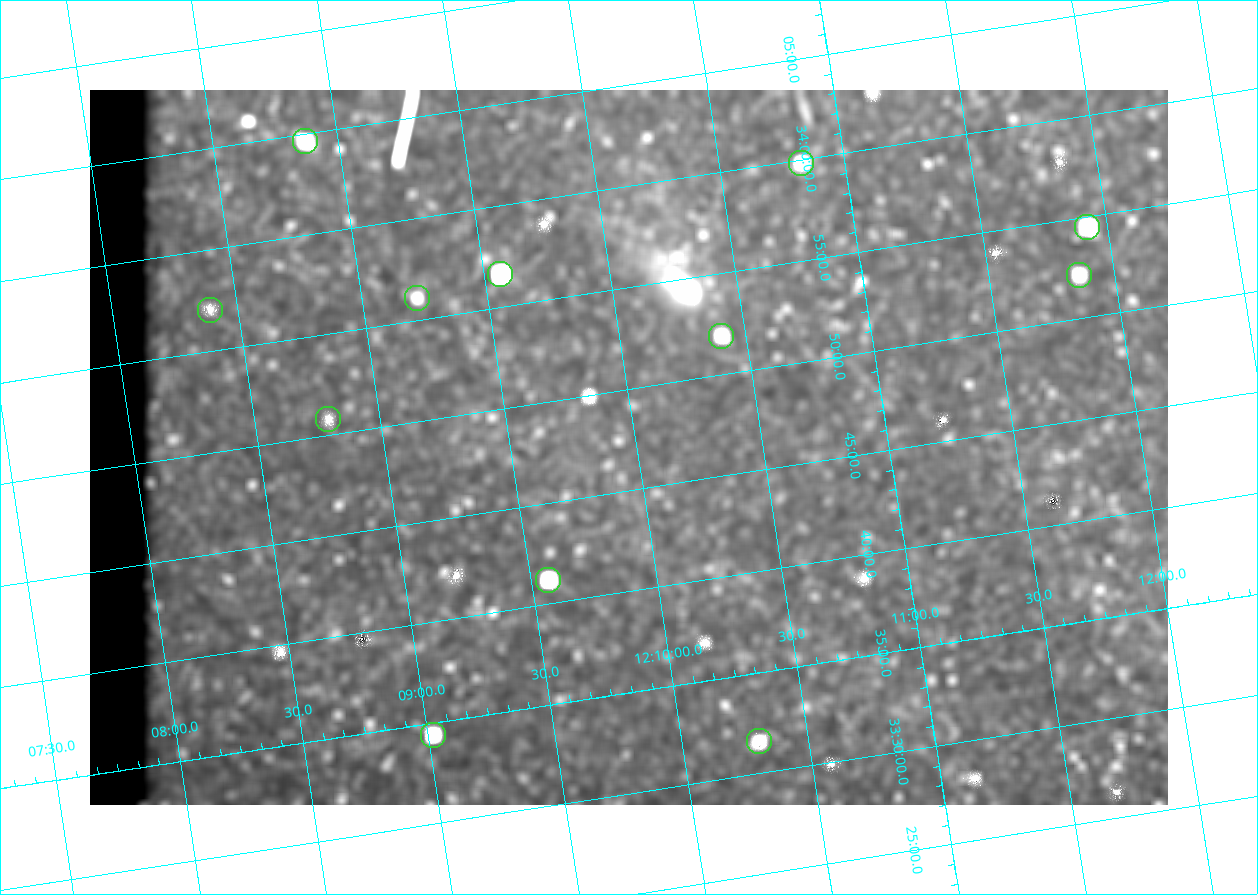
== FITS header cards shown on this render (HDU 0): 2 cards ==
NAXIS1  =                 1078
NAXIS2  =                  715

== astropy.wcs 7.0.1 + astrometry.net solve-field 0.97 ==
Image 1078 x 715 px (HDU 0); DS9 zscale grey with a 90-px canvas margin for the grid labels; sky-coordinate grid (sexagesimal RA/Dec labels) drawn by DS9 from the SOLVED WCS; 12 Tycho-2 reference stars matched to detected sources circled (green)
Header WCS: none
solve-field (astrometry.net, Tycho-2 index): SOLVED blind (the file carries no WCS)
Solved WCS: RA---TAN-SIP/DEC--TAN-SIP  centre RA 12:09:58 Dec +33:47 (182.49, +33.79 deg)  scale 3 arcsec/px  FOV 53.9' x 35.7'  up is +9 deg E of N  parity flipped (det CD > 0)
(file carries no celestial WCS; the grid is the blind solution)
Tycho-2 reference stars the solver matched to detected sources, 12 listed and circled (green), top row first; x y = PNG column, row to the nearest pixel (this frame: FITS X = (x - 90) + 1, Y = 715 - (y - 90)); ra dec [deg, ICRS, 3 dp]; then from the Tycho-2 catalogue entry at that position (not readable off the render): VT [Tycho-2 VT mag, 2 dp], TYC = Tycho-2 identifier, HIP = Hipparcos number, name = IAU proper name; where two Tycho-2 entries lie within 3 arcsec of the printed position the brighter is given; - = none
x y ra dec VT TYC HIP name
305 141 182.217 +34.078 10.97 2529-1713-1 - -
801 163 182.707 +33.997 11.63 2529-1841-1 - -
1087 227 182.981 +33.908 10.81 2529-1789-1 - -
500 274 182.392 +33.944 9.84 2529-1255-1 59276 -
1079 275 182.965 +33.869 12.02 2529-805-1 - -
417 298 182.305 +33.934 12.65 2529-1793-1 - -
210 310 182.097 +33.951 11.96 2529-1435-1 - -
721 336 182.601 +33.865 11.69 2529-1735-1 - -
328 419 182.198 +33.846 12.76 2529-1573-1 - -
548 580 182.392 +33.687 10.79 2527-1378-1 - -
433 735 182.255 +33.573 10.77 2527-1252-1 - -
759 741 182.576 +33.526 12.18 2527-1353-1 - -